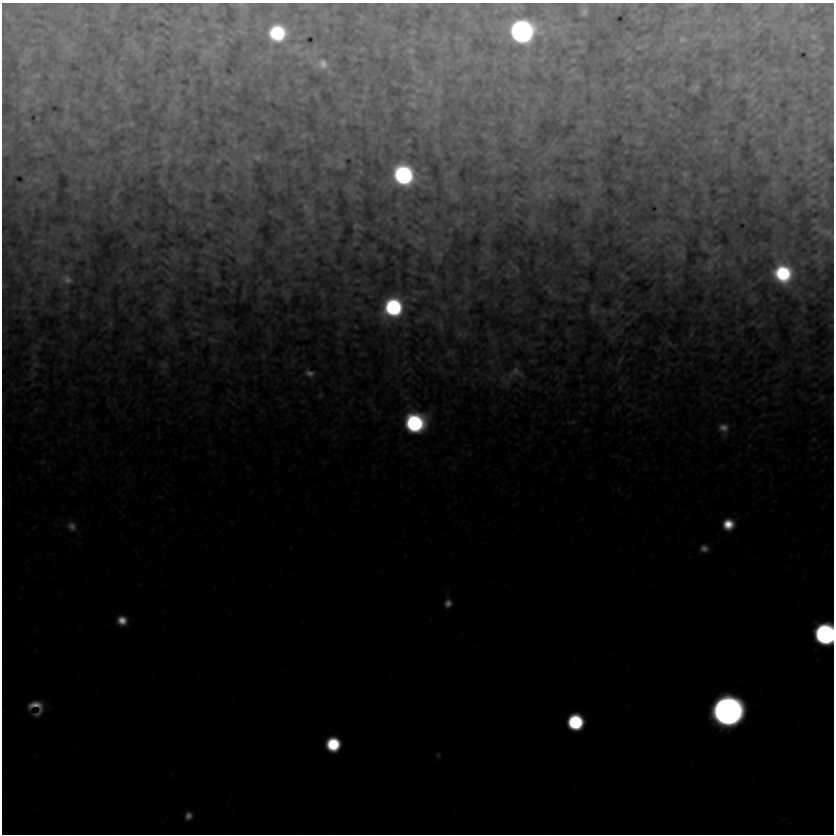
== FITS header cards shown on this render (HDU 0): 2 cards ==
NAXIS1  =                  832
NAXIS2  =                  832

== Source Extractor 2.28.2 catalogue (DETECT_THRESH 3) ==
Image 832 x 832 px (HDU 0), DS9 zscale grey, 1 PNG px = 1 image px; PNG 836 x 836 px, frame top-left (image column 1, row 832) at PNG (2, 3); no overlay
Background 1.02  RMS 1.1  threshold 3.33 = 3 sigma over >= 5 px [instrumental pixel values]
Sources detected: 385; all 385 listed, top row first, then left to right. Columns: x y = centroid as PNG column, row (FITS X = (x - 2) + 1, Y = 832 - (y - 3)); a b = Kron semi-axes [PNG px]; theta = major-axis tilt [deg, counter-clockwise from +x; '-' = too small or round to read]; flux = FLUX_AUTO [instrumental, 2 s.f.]
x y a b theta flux
241 4 7 5 -19 140
801 4 7 5 -76 130
687 5 9 3 15 240
514 8 10 5 -58 220
584 12 7 5 58 330
466 13 11 6 -55 240
112 16 7 4 1 100
793 20 6 3 19 69
757 24 16 6 53 290
85 25 5 3 - 64
218 26 11 4 -25 140
200 30 5 3 - 120
241 31 10 4 -24 140
522 31 15 14 - 60000
413 32 4 2 - 91
737 32 9 5 63 180
277 33 13 13 - 12000
705 35 18 7 28 460
813 36 7 6 - 210
219 37 8 7 - 190
458 38 15 6 -8 330
156 39 9 6 36 180
444 39 12 7 65 330
682 39 12 12 - 630
714 41 8 7 - 300
579 42 6 3 -23 140
219 43 17 8 19 470
67 47 20 15 -90 930
136 47 12 9 54 430
393 47 7 5 45 140
641 47 12 3 13 200
716 47 9 5 31 170
793 47 6 4 18 71
295 48 12 6 23 500
821 48 7 5 32 150
464 49 12 6 77 400
411 50 8 7 - 250
581 51 8 4 -9 78
206 53 18 10 27 490
28 54 26 5 51 420
300 54 25 10 17 970
813 55 8 4 18 130
629 58 6 5 - 150
573 60 4 3 - 120
322 64 17 13 0 1400
414 68 17 8 -55 610
572 70 10 7 44 280
775 70 10 5 0 200
119 71 14 5 71 280
330 72 9 6 -65 220
420 74 18 7 -49 770
36 76 10 5 12 210
578 76 12 7 -4 260
465 77 11 6 79 210
738 77 16 12 19 520
774 78 11 4 5 180
674 79 20 6 20 410
301 81 11 4 54 180
216 82 9 7 -73 230
226 82 8 7 - 230
719 82 8 4 74 140
430 83 13 9 88 610
238 84 10 8 74 270
593 85 9 6 75 240
406 87 5 3 - 110
523 87 6 5 - 110
628 87 13 6 10 270
119 88 10 5 51 280
286 88 8 7 - 190
366 88 4 4 - 120
695 88 9 6 29 420
832 88 5 4 - 87
418 90 13 8 5 420
439 90 13 10 -51 460
27 91 13 11 24 520
300 91 6 4 43 92
646 92 18 7 -54 480
316 94 8 7 - 180
539 95 11 8 -62 410
751 95 8 4 33 210
363 96 9 5 -5 170
628 96 4 3 - 87
176 97 9 8 - 270
232 97 5 4 - 84
267 97 7 5 88 150
413 97 9 6 -40 230
304 98 11 3 31 150
38 100 10 8 -58 300
753 101 7 3 51 170
413 104 10 7 -22 290
24 105 12 6 72 340
523 105 10 8 80 360
67 106 7 6 - 160
104 107 7 5 -55 130
650 107 9 6 64 300
176 108 14 6 -56 440
407 114 5 5 - 87
357 115 9 5 -53 160
670 115 7 6 - 160
728 115 7 4 -19 130
760 115 8 5 22 150
437 116 11 8 -23 380
65 120 13 5 68 310
808 120 5 3 - 160
343 121 5 4 - 170
597 121 12 8 -16 350
195 122 6 5 - 100
428 123 20 10 37 610
27 124 6 3 -7 150
131 124 4 3 - 130
118 126 6 5 - 110
520 127 15 12 -88 740
581 129 8 7 - 200
303 135 6 4 31 200
484 136 7 5 -39 130
832 136 6 5 - 100
530 139 7 4 -72 140
495 140 10 7 -57 220
90 141 12 9 -30 330
408 141 6 3 20 140
715 141 12 9 53 630
639 142 16 10 90 460
38 144 12 8 -23 380
4 145 11 4 35 170
235 145 9 6 -51 250
685 146 7 4 -45 110
780 146 8 6 89 160
808 149 7 7 - 180
591 152 16 6 -10 350
626 152 3 2 - 61
759 152 8 5 24 230
168 155 22 7 -40 350
257 157 14 9 -7 470
328 158 11 6 -61 360
821 159 5 3 - 120
165 160 12 7 53 280
218 160 5 4 - 110
187 161 10 8 43 280
249 162 11 8 -78 320
294 162 7 4 19 110
544 162 8 7 - 260
232 163 9 6 -50 210
341 164 7 5 -68 310
493 170 9 5 65 160
360 172 4 3 - 100
451 173 9 6 14 210
574 173 5 5 - 90
685 174 10 9 - 370
813 174 5 3 - 100
403 175 15 14 - 26000
78 177 7 4 -18 120
628 177 6 5 - 120
36 180 17 10 -12 740
546 182 13 9 53 460
162 183 13 4 -59 190
184 184 9 5 -27 200
774 184 12 9 -62 400
598 185 15 8 33 360
665 186 9 7 -86 220
89 187 8 6 -34 150
224 187 10 6 -58 230
551 187 14 12 -73 840
474 188 6 4 30 84
721 190 4 3 - 100
451 192 10 8 -56 380
579 192 10 5 -38 210
350 193 18 5 -58 400
538 194 19 18 - 1400
572 194 8 6 0 220
77 195 8 6 -89 160
115 195 15 3 63 270
208 196 11 5 75 230
550 196 11 7 -10 270
358 197 8 4 -23 120
520 199 14 4 -23 200
810 202 8 3 40 160
824 203 8 6 42 210
515 204 7 4 -82 110
43 205 7 4 1 160
186 205 15 5 -80 250
306 207 16 12 -47 590
588 211 20 11 -82 830
615 212 5 3 - 92
684 212 16 6 -35 400
703 213 6 5 - 110
87 215 10 5 68 210
279 216 6 6 - 120
622 220 6 6 - 170
311 221 13 9 41 510
426 221 8 6 48 140
460 221 10 9 - 310
716 221 4 3 - 72
627 223 6 3 -44 79
209 224 9 7 -24 230
531 224 12 9 -46 350
246 226 11 5 -64 360
358 226 8 5 -16 270
192 227 10 4 -90 180
554 230 5 5 - 120
663 231 19 8 18 860
288 232 11 8 89 430
827 233 20 9 -31 1000
143 234 11 3 -11 170
357 234 6 3 -15 140
336 236 7 7 - 160
681 236 9 5 -63 180
78 237 11 6 -82 300
250 237 11 7 54 420
301 237 10 5 12 220
420 239 15 12 -4 550
645 239 15 8 21 650
658 239 13 7 -59 410
41 241 15 6 0 360
228 241 9 4 -48 160
355 243 5 4 - 150
416 244 18 5 -38 320
134 245 6 5 - 120
576 245 8 6 -7 160
704 245 10 5 -62 290
647 246 7 4 -72 170
674 248 12 10 -40 500
715 249 10 3 34 270
206 251 13 6 -17 280
175 253 21 6 -61 350
487 253 14 7 -46 280
438 254 16 9 -10 470
77 255 11 3 -87 110
299 255 18 7 -6 450
585 255 16 7 -29 330
680 255 8 7 - 440
817 255 24 16 11 840
186 259 9 7 74 250
244 259 17 10 12 710
147 260 7 4 -18 150
166 262 9 4 -45 150
803 262 13 8 35 440
820 262 12 9 44 440
729 263 9 7 11 220
709 265 22 11 70 910
631 266 10 3 23 140
482 267 8 6 17 170
38 268 12 6 6 280
122 268 9 4 45 170
821 268 26 7 64 570
17 269 9 6 -75 220
516 269 9 4 -62 210
201 270 6 4 1 190
215 273 16 9 -59 550
783 273 19 15 -70 14000
508 276 8 5 -27 130
622 276 9 7 -32 200
432 277 10 6 -55 400
669 277 19 8 -61 430
66 279 15 11 3 900
172 279 10 8 15 280
357 280 6 4 -5 110
119 281 5 4 - 76
268 281 6 5 - 160
233 282 6 4 89 110
216 283 9 6 -26 260
467 284 24 8 -83 500
4 286 6 4 30 94
582 288 12 6 -8 290
231 290 6 3 -72 74
244 291 13 3 90 190
262 291 7 3 -38 180
284 292 13 8 31 390
422 292 19 7 9 450
550 292 12 9 -63 360
323 295 9 4 -63 150
812 295 7 6 - 180
43 296 7 4 -71 130
164 296 10 8 -46 450
458 298 15 10 21 520
414 299 9 7 -40 250
754 300 12 9 74 360
66 305 8 6 51 170
161 305 16 8 -14 470
620 305 14 5 60 220
443 306 12 8 -26 380
393 307 16 14 55 20000
465 307 9 5 -63 190
358 308 14 4 0 200
593 309 11 6 -82 530
803 309 6 3 -53 150
519 310 7 5 7 140
603 311 10 7 32 280
611 312 11 11 - 440
162 314 17 8 -39 490
196 314 12 4 -5 210
426 315 11 6 -45 340
544 315 7 4 6 100
636 315 7 4 0 110
832 315 8 5 -81 140
81 316 7 5 -89 130
28 318 6 4 89 100
110 323 13 5 -86 220
627 323 6 5 - 87
752 323 7 4 45 120
197 325 16 6 -27 350
440 325 18 9 -77 550
760 325 10 4 35 210
541 326 7 6 - 150
831 326 5 4 - 94
217 327 12 4 -85 290
808 331 12 4 -6 160
195 333 15 8 1 390
172 334 19 8 -46 560
339 334 7 6 - 170
405 334 6 5 - 120
460 334 14 9 44 440
691 335 10 5 65 220
74 337 9 3 -85 150
612 337 14 10 -51 460
213 340 21 8 -14 570
494 342 10 6 -22 240
636 342 9 5 21 190
712 343 10 4 56 150
671 344 18 6 -29 380
771 344 11 4 -50 220
36 347 11 6 -8 260
449 352 11 6 62 250
750 352 8 4 35 130
181 354 6 5 - 130
34 356 10 10 - 460
263 356 8 6 -80 190
418 358 6 3 -71 69
213 360 10 7 -63 200
293 360 8 7 - 260
620 360 18 7 61 500
491 362 11 7 5 340
35 365 20 9 47 600
164 365 16 11 -28 600
809 368 12 5 24 210
667 369 8 5 -83 180
409 370 9 4 0 120
309 373 13 9 -27 860
33 374 15 8 42 500
512 376 46 21 40 2700
581 376 6 4 0 76
654 377 8 5 44 160
464 378 6 4 -72 110
621 378 9 7 75 310
766 379 9 4 81 160
122 381 10 3 -58 140
620 387 12 6 -90 320
14 390 7 5 -61 160
230 391 8 4 -34 120
320 395 7 5 59 210
821 397 9 6 46 210
406 398 15 7 -22 320
764 399 9 7 11 210
302 402 8 5 5 120
233 403 7 4 -45 150
618 408 7 5 -43 150
35 409 9 6 52 290
374 409 8 6 -22 230
582 413 7 4 -44 110
629 414 6 4 19 92
832 414 13 5 87 280
572 422 13 7 20 330
415 423 16 15 - 23000
760 425 9 3 45 140
724 428 17 13 -74 1500
585 430 7 5 42 130
334 437 7 4 45 120
814 439 7 5 17 140
749 446 8 4 63 130
121 453 6 3 71 84
469 454 8 5 72 140
813 458 5 5 - 82
825 458 6 4 71 100
42 462 9 7 7 270
728 524 12 12 - 3200
72 526 15 12 -60 1100
704 548 11 9 11 890
448 603 9 8 - 850
122 620 10 9 - 1800
825 634 13 13 - 50000
36 707 17 15 -42 2600
727 711 15 15 - 270000
575 722 12 12 - 15000
333 744 11 11 - 8900
438 755 6 6 - 180
188 816 8 8 - 870
At the frame edge (FLAGS 8, measured only in part): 10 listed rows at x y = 241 4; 801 4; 687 5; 832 88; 832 136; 827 233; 832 315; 831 326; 832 414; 825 634